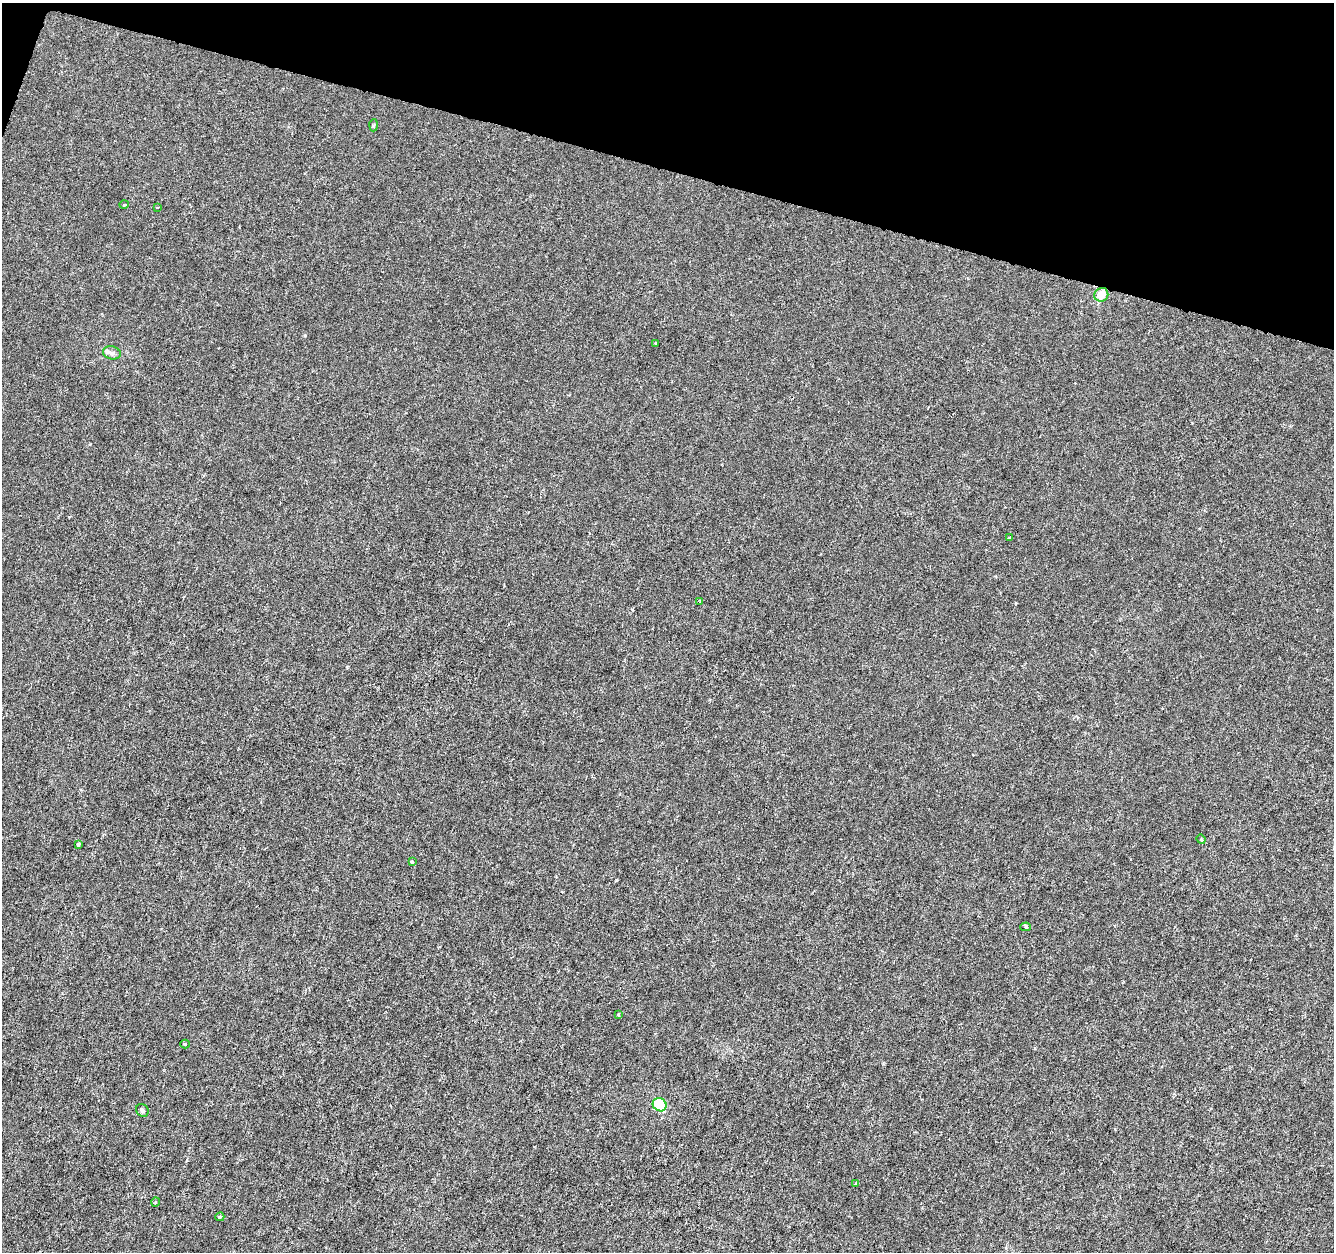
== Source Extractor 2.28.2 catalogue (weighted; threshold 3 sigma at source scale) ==
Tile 2 of 4 x 4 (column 2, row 1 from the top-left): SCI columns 1333-2664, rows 3969-5218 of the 5338 x 5500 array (HDU 1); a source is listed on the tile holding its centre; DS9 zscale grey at full resolution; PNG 1336 x 1254 px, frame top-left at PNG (2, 3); each listed source drawn as its Kron ellipse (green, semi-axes under 4 px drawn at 4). Shown black and unused: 14% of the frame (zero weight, under 3 of 6 exposures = <1% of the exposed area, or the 3 px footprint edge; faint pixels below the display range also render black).
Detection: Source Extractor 2.28.2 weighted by HDU 2 'WHT'; one run over the whole footprint, this tile lists its part. Background -2.84e-04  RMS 0.0012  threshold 0.0051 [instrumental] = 3 sigma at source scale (4.09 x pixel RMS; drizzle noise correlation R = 1.36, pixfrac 0.8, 0.0396/0.0396 arcsec/px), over >= 5 px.
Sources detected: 20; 1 inside a brighter listed object's ellipse — not listed separately; the other 19 listed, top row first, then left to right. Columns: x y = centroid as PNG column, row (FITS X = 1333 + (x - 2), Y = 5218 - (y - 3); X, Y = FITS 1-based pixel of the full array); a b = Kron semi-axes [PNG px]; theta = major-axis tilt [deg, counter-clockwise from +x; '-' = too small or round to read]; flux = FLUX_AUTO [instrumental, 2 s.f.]
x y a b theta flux
373 125 6 4 87 0.15
124 205 5 3 - 0.1
158 207 4 2 - 0.084
1101 295 7 6 - 1.4
655 343 4 2 - 0.094
112 353 9 6 -14 0.39
1009 538 4 3 - 0.36
700 602 4 3 - 0.1
1201 839 5 4 - 0.15
78 844 4 3 - 0.51
412 862 4 3 - 0.13
1026 927 5 4 - 0.19
619 1015 4 3 - 0.15
185 1044 4 4 - 0.12
660 1105 7 6 - 3.9
142 1110 7 6 - 0.24
856 1183 4 3 - 0.25
155 1202 5 3 - 0.11
220 1217 4 3 - 0.13
Unlisted compact peaks at least as high as the median listed source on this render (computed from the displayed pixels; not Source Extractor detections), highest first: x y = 616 880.